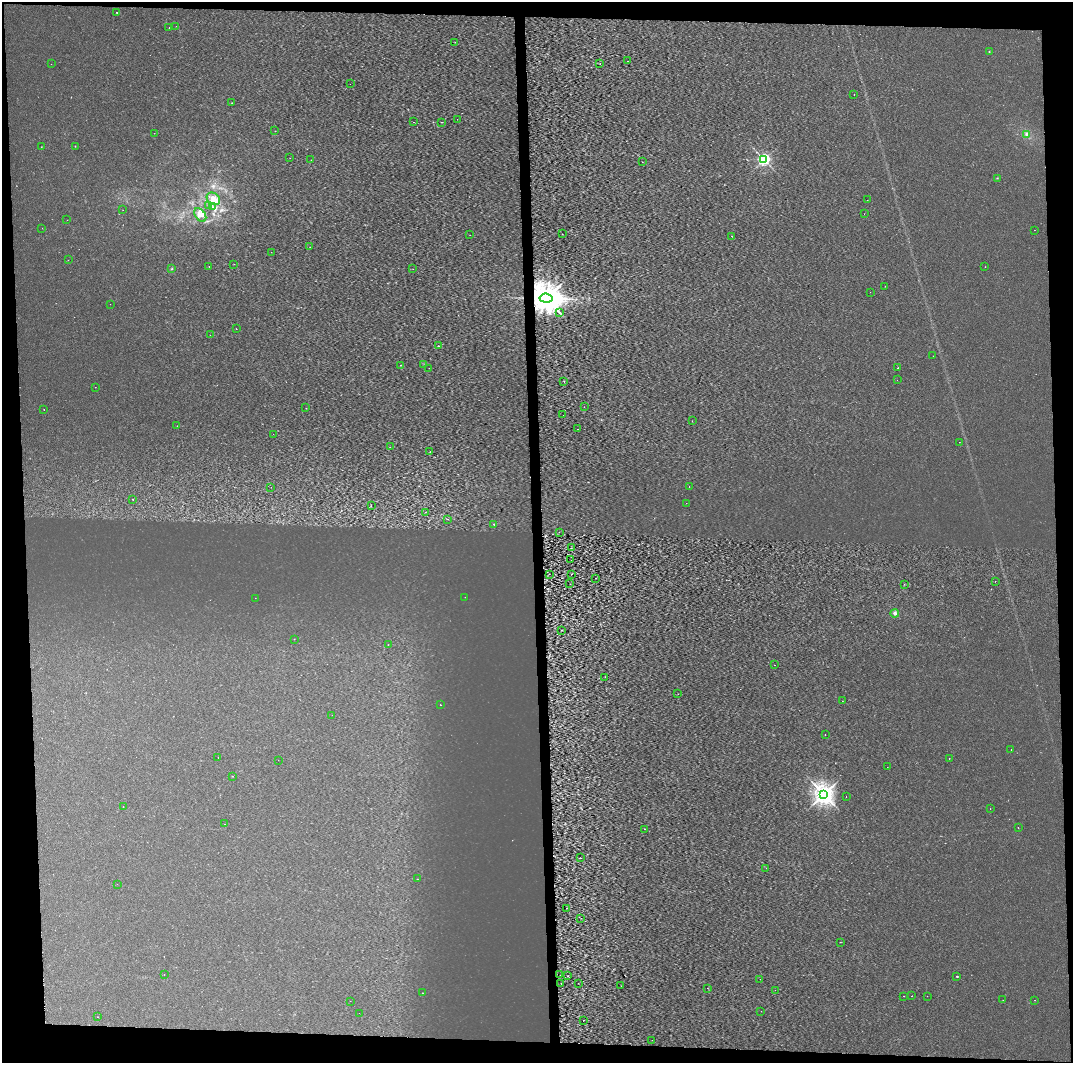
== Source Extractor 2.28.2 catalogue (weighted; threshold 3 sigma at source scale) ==
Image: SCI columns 2660-6941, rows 1-4242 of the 7053 x 4355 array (HDU 1 of 3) = the unmasked area's bounding box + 8 px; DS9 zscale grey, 4 x 4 block average (1 PNG px = mean of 4 x 4 image px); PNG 1075 x 1065 px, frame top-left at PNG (2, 2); each listed source drawn as its Kron ellipse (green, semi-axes under 4 px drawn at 4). Shown black and unused: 8% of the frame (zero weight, under 2 of 3 exposures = <1% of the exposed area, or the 3 px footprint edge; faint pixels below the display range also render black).
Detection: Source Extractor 2.28.2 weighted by HDU 2 'WHT'. Background 1.73e-04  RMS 0.0022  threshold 0.0101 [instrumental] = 3 sigma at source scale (4.5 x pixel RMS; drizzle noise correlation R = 1.50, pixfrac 1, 0.0396/0.0396 arcsec/px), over >= 5 px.
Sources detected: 168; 10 too faint to see at this stretch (4 x 4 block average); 10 cosmic-ray / hot-pixel residue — neither listed nor drawn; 4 inside a brighter listed object's ellipse — not listed separately; the other 144 listed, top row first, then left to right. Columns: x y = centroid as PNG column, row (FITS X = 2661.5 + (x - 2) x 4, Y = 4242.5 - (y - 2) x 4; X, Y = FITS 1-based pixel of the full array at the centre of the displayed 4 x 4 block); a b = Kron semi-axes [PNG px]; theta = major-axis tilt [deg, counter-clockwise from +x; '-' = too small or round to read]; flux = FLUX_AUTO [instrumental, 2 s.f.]
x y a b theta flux
117 13 2 2 - 0.59
176 26 2 2 - 0.14
169 28 2 2 - 0.28
455 42 2 2 - 0.45
989 52 2 2 - 0.86
628 61 2 2 - 1.1
600 63 2 2 - 0.82
51 64 2 2 - 0.24
350 84 2 2 - 0.37
854 94 2 2 - 0.32
232 103 2 2 - 0.49
457 119 2 2 - 0.19
413 122 2 2 - 1.2
442 122 2 2 - 0.94
275 131 2 2 - 0.28
154 133 2 2 - 1.8
1027 134 3 3 - 2.8
75 146 2 2 - 0.47
41 147 2 2 - 0.49
290 158 2 2 - 0.24
764 159 2 2 - 380
311 160 2 2 - 0.56
642 162 2 2 - 0.7
997 178 2 2 - 0.54
213 199 7 5 -37 10
867 200 2 2 - 0.22
209 205 2 2 - 0.58
213 207 2 2 - 1.7
123 210 2 2 - 0.28
864 214 2 2 - 0.48
200 215 7 5 -52 6.8
67 220 2 2 - 0.24
42 228 2 2 - 0.41
1034 230 2 2 - 0.24
562 234 2 2 - 0.8
470 235 2 2 - 0.24
732 236 2 2 - 0.93
310 247 2 2 - 0.47
271 252 2 2 - 0.54
68 260 2 2 - 0.36
234 264 2 2 - 0.44
209 267 2 2 - 0.36
985 267 2 2 - 0.45
172 269 2 2 - 0.7
413 269 2 2 - 0.22
885 286 2 2 - 0.39
870 292 2 2 - 0.29
546 298 6 4 -6 2800
110 304 2 2 - 0.27
560 312 3 2 - 1.2
236 329 2 2 - 1.3
210 335 2 2 - 0.43
438 346 2 2 - 2
933 356 2 2 - 0.49
400 365 2 2 - 0.91
424 365 2 2 - 0.26
429 368 2 2 - 0.24
898 368 2 2 - 0.44
897 380 2 2 - 0.19
564 381 2 2 - 0.66
95 387 2 2 - 0.24
584 407 2 2 - 0.3
306 408 2 2 - 0.31
44 409 2 2 - 0.63
563 415 2 2 - 0.91
692 421 2 2 - 0.32
177 426 2 2 - 0.4
577 429 2 2 - 0.51
273 434 2 2 - 0.2
959 442 2 2 - 0.23
390 447 2 2 - 0.29
430 452 2 2 - 1
271 487 2 2 - 0.27
689 487 2 2 - 1.4
133 499 2 2 - 0.47
686 503 2 2 - 0.54
371 506 2 2 - 0.53
426 512 2 2 - 0.42
447 519 2 2 - 0.82
494 524 2 2 - 1.3
559 532 2 2 - 0.25
571 548 2 2 - 0.4
571 560 2 2 - 0.22
549 574 2 2 - 0.37
571 574 2 2 - 0.77
596 578 2 2 - 0.3
995 581 2 2 - 0.28
570 584 2 2 - 0.3
904 584 2 2 - 0.52
465 597 2 2 - 0.24
255 598 2 2 - 0.24
895 613 4 4 - 3.1
562 630 2 2 - 0.48
294 639 2 2 - 0.94
388 645 2 2 - 0.65
775 665 2 2 - 0.4
605 677 2 2 - 0.46
678 694 2 2 - 0.41
842 701 2 2 - 0.31
440 705 2 2 - 1.6
332 715 2 2 - 0.24
825 735 2 2 - 0.3
1011 750 2 2 - 0.63
218 757 2 2 - 0.42
949 758 2 2 - 0.97
278 760 2 2 - 2
887 767 2 2 - 0.22
232 776 2 2 - 0.87
824 794 3 3 - 1100
846 796 2 2 - 4.4
123 807 2 2 - 1.2
990 809 2 2 - 0.28
225 824 2 2 - 0.47
1018 828 2 2 - 0.81
644 829 2 2 - 1.5
580 858 2 2 - 13
766 868 2 2 - 0.28
417 879 2 2 - 0.41
117 884 2 2 - 0.52
566 908 2 2 - 0.41
581 918 2 2 - 0.4
840 942 2 2 - 0.39
164 974 2 2 - 0.36
560 975 2 2 - 0.18
568 976 2 2 - 0.44
957 976 2 2 - 2.2
760 979 2 2 - 0.34
561 983 2 2 - 1.9
578 983 2 2 - 0.27
621 986 2 2 - 0.32
707 988 2 2 - 0.31
775 990 2 2 - 0.46
423 993 2 2 - 1.3
904 996 2 2 - 0.29
912 996 2 2 - 2.2
927 996 2 2 - 0.36
1003 1000 2 2 - 0.34
1035 1000 2 2 - 0.29
350 1001 2 2 - 0.3
761 1011 2 2 - 0.5
359 1013 2 2 - 0.52
98 1017 2 2 - 2.4
583 1020 2 2 - 0.33
652 1040 2 2 - 0.3
Overlapping masked pixels (flux is a lower limit): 1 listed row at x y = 546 298
Diffuse or blended objects may show on this block-average render without a row.